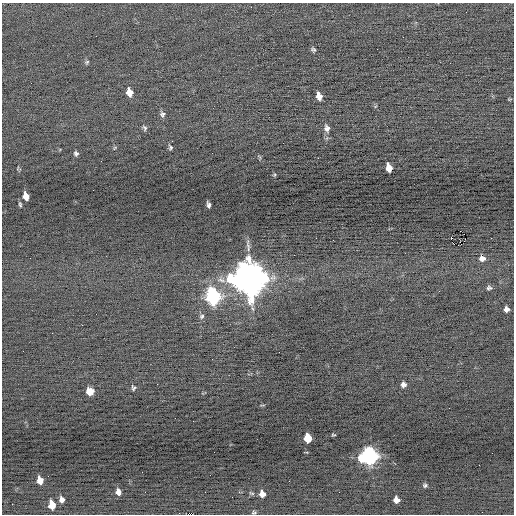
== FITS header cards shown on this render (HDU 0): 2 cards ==
NAXIS1  =                  512 / Axis length
NAXIS2  =                  512 / Axis length

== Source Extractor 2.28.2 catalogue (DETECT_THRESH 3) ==
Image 512 x 512 px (HDU 0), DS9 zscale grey, 1 PNG px = 1 image px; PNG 516 x 516 px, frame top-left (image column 1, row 512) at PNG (2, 3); no overlay
Background -0.108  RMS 0.65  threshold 1.96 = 3 sigma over >= 5 px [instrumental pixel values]
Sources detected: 45; all 45 listed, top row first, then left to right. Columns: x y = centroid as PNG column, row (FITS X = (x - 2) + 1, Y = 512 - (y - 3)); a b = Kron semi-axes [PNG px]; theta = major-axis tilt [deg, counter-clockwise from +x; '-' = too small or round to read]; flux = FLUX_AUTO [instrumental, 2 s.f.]
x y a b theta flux
96 36 2 2 - 60
313 50 5 4 - 85
87 62 7 5 23 74
129 92 8 6 -72 450
319 96 7 5 -76 350
162 114 8 6 -78 130
145 128 8 5 -65 94
327 128 9 7 -83 190
170 147 6 5 - 85
115 148 6 3 46 51
76 153 6 5 - 100
389 168 8 5 -76 500
274 175 5 4 - 51
26 196 7 5 -74 440
20 204 6 3 -75 66
209 205 6 3 -75 110
451 238 3 2 - 470
458 245 2 2 - 6000
294 255 2 2 - 37
482 259 6 5 - 160
249 279 13 11 -69 100000
221 280 13 7 -17 250
489 288 7 5 0 100
213 297 10 7 -76 10000
506 309 5 5 - 170
202 316 7 6 - 100
212 359 3 2 - 37
157 384 2 2 - 120
403 385 6 5 - 170
133 388 7 4 -74 91
90 391 7 7 - 410
333 435 5 3 - 46
308 438 7 6 - 1200
369 456 8 8 - 16000
40 480 7 5 -70 460
425 485 5 4 - 83
118 492 7 5 -75 250
339 492 2 2 - 41
252 493 8 4 -21 73
262 494 6 5 - 360
62 500 7 5 -77 190
396 500 6 5 - 300
12 504 2 2 - 71
52 505 7 5 -79 770
254 512 6 4 7 72
At the frame edge (FLAGS 8, measured only in part): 1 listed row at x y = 254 512